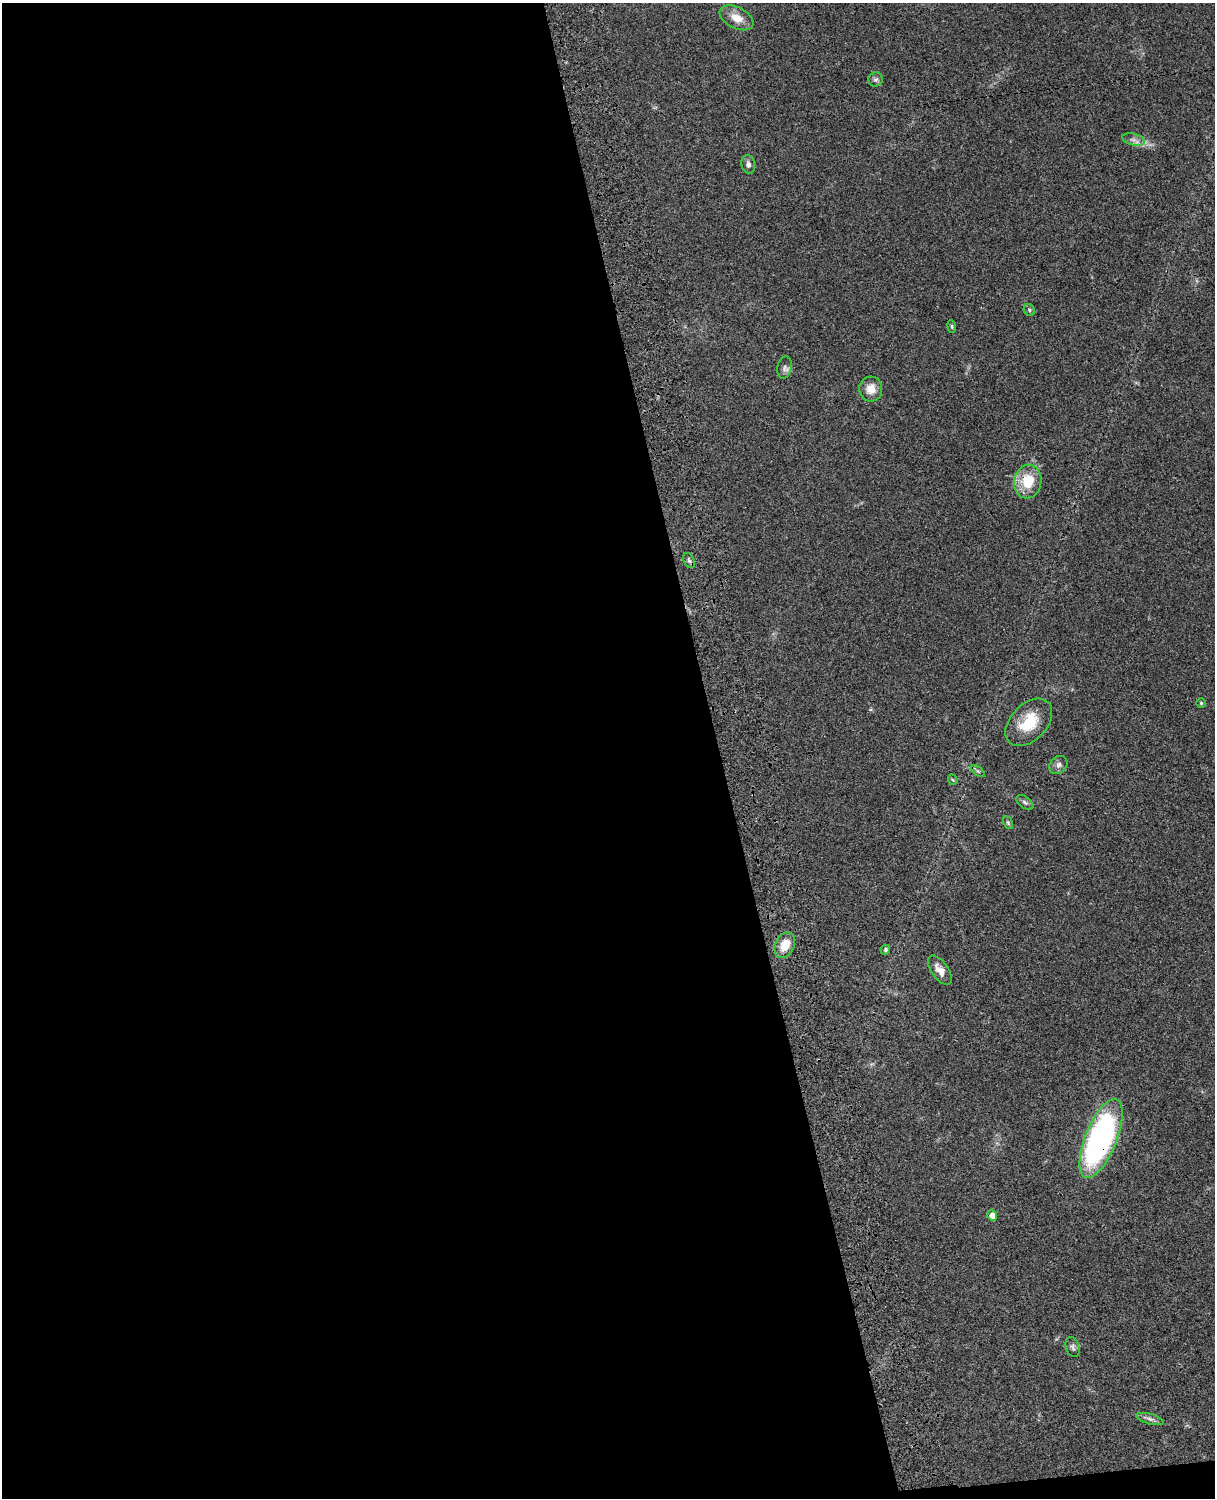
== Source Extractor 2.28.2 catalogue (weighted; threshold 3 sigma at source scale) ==
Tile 9 of 4 x 3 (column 1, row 3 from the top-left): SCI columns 121-1333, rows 276-1771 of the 5090 x 4927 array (HDU 1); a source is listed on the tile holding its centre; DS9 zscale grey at full resolution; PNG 1217 x 1500 px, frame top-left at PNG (2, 3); each listed source drawn as its Kron ellipse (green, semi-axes under 4 px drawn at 4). Shown black and unused: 60% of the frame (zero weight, under 3 of 4 exposures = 6% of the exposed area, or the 3 px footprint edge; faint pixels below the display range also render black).
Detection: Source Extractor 2.28.2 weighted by HDU 2 'WHT'; one run over the whole footprint, this tile lists its part. Background 0.0822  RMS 0.006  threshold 0.0272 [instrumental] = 3 sigma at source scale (4.5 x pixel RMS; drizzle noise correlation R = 1.50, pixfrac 1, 0.05/0.05 arcsec/px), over >= 5 px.
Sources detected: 24; all 24 listed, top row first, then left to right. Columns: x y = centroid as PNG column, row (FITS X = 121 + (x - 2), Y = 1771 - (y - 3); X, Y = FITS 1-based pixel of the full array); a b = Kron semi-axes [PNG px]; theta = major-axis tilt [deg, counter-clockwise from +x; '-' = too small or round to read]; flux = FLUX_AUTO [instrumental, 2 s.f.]
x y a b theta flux
737 18 18 10 -26 7.8
876 80 7 7 - 1.5
1133 140 11 5 -15 2.6
748 164 9 6 -77 2.1
1029 310 6 5 - 1
952 327 6 4 -83 0.89
784 367 11 7 79 2.2
871 389 12 11 - 7.3
1028 482 17 13 80 18
689 561 8 5 -63 1.3
1201 703 4 4 - 0.74
1029 722 28 18 46 20
1058 765 10 8 46 2.4
978 771 8 4 -37 1
953 780 5 3 - 0.6
1025 802 10 5 -37 1.5
1008 823 7 4 -63 0.86
785 945 13 9 64 10
885 950 5 4 - 0.97
940 970 17 8 -55 5
1101 1138 42 16 68 160
992 1216 5 4 - 5.5
1073 1347 10 6 -71 1.7
1150 1419 14 5 -15 2.3
Overlapping masked pixels (flux is a lower limit): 1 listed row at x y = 1101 1138